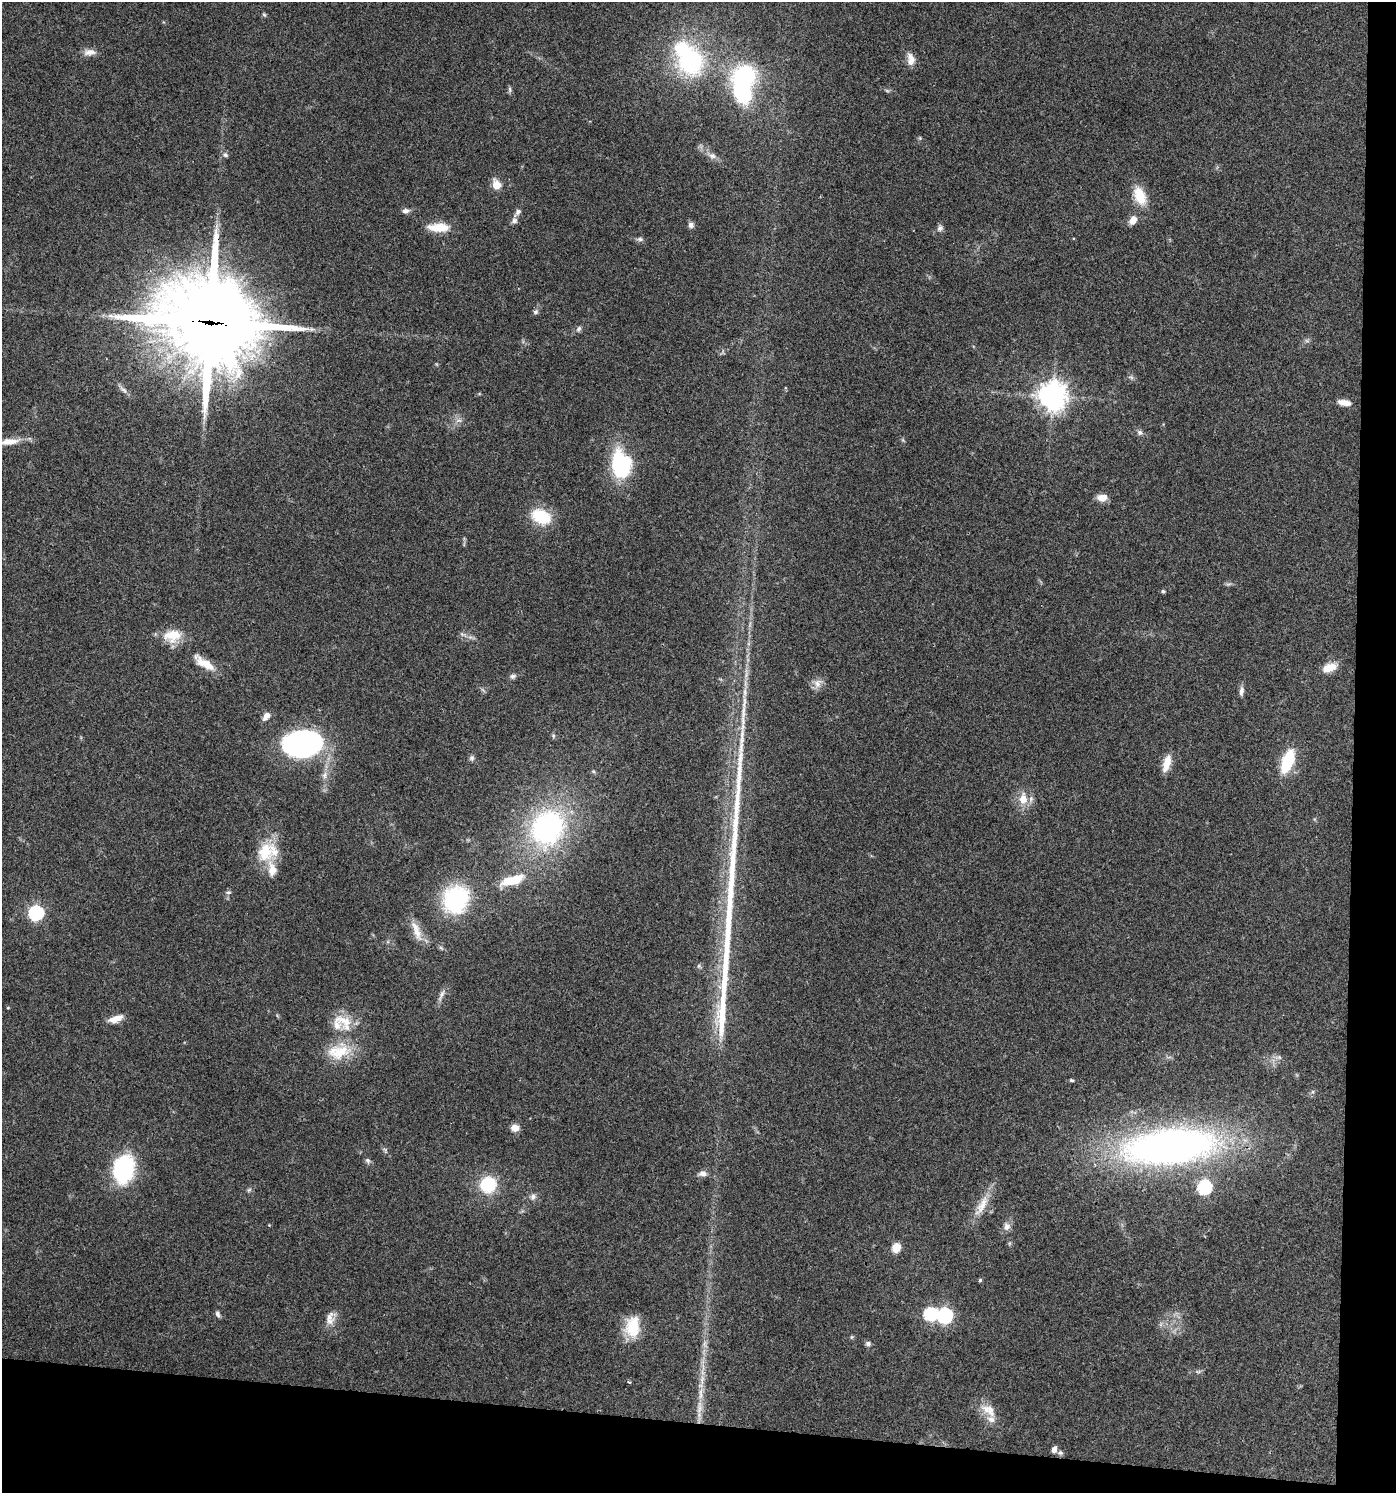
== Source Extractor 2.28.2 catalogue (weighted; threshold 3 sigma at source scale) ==
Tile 9 of 3 x 3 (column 3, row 3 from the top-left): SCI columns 2894-4287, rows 5-1495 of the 4500 x 4479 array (HDU 1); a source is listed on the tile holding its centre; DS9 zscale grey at full resolution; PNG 1398 x 1495 px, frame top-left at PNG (2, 2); no overlay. Shown black and unused: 8% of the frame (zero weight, under 3 of 4 exposures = <1% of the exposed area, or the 3 px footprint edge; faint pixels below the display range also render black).
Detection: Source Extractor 2.28.2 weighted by HDU 2 'WHT'; one run over the whole footprint, this tile lists its part. Background 0.0804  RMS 0.0056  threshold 0.0252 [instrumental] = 3 sigma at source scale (4.5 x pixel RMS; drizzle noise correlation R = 1.50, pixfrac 1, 0.05/0.05 arcsec/px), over >= 5 px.
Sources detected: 98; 1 too faint to see at this stretch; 2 inside a brighter object's white glare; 1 long thin detection or spike segment (spike, bleed or trail) — not listed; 6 inside a brighter listed object's ellipse — not listed separately; the other 88 listed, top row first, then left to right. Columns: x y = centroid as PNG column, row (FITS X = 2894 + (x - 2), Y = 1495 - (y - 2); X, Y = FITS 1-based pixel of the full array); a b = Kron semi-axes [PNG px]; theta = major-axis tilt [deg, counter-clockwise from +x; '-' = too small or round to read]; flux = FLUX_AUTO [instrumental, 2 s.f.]
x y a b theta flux
264 14 6 4 -61 0.79
89 52 17 9 5 4
911 59 16 9 -81 4.8
691 61 28 26 74 63
745 76 23 20 12 52
510 89 8 4 -82 1
887 91 6 4 -20 0.82
225 155 7 6 - 1.4
712 156 10 8 -17 2.6
496 185 6 5 - 18
1140 196 23 13 -68 13
406 211 9 6 9 2
518 212 10 6 50 2
1133 220 9 7 61 5.3
691 225 8 7 - 2
439 227 26 10 -1 11
940 228 8 7 - 2
640 239 8 5 -2 1.4
535 312 7 6 - 1.3
210 322 36 31 -17 6500
579 329 8 5 52 1.5
1131 377 7 4 -19 1
1053 396 10 10 - 550
1344 403 15 7 -9 4.6
1140 432 7 7 - 1.6
8 442 30 8 7 8.4
621 464 28 20 -81 50
1102 497 12 8 3 5
541 516 19 13 -24 24
1163 591 5 4 - 0.95
463 634 10 4 -22 1.6
172 636 23 16 9 13
204 663 29 9 -33 10
1329 668 15 8 19 8.3
513 676 8 6 16 1.6
818 683 13 11 65 4
1241 691 13 6 85 2.3
266 716 11 7 58 3.3
553 736 6 4 72 0.8
302 744 33 22 3 140
472 758 8 7 - 1.4
1287 761 18 8 70 34
1167 763 22 8 74 7.1
593 771 6 4 -19 0.74
324 775 10 6 81 2.5
1023 799 13 10 87 8
547 828 35 31 57 110
265 852 29 21 73 20
512 880 33 11 18 16
228 892 7 5 1 1.2
456 899 20 17 66 80
36 913 7 6 - 110
416 931 33 9 -69 7.8
726 958 75 11 86 45
699 966 6 5 - 0.98
441 995 19 5 65 2.8
8 1008 5 3 - 0.45
115 1019 18 7 20 5.6
343 1021 31 18 -35 14
339 1052 35 19 8 18
1071 1080 6 4 -16 0.78
515 1128 9 7 1 4.6
1170 1146 96 36 6 290
367 1160 8 6 -45 1.4
123 1169 22 16 76 73
703 1174 11 7 1 2.6
488 1184 13 13 - 31
1204 1187 7 6 - 83
249 1190 7 4 45 0.98
533 1197 9 8 - 2.2
982 1205 35 10 61 9.6
1007 1226 10 8 88 3
896 1248 9 7 64 7.3
980 1280 4 4 - 0.75
218 1314 8 6 -66 1.5
930 1314 7 6 - 61
944 1315 7 7 - 130
329 1317 21 9 37 4.6
633 1327 24 16 86 18
852 1337 6 4 89 0.69
868 1344 6 6 - 1.6
1198 1372 8 4 0 1.1
702 1379 13 6 83 3.6
629 1382 4 3 - 0.77
699 1408 25 7 84 7.7
989 1410 24 12 -36 8.7
1054 1449 8 5 70 2.5
1060 1453 8 6 22 1.5
Overlapping masked pixels (flux is a lower limit): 2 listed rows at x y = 210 322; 1170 1146
Isophote crosses this tile's border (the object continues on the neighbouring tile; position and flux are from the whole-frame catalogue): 1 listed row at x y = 8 442